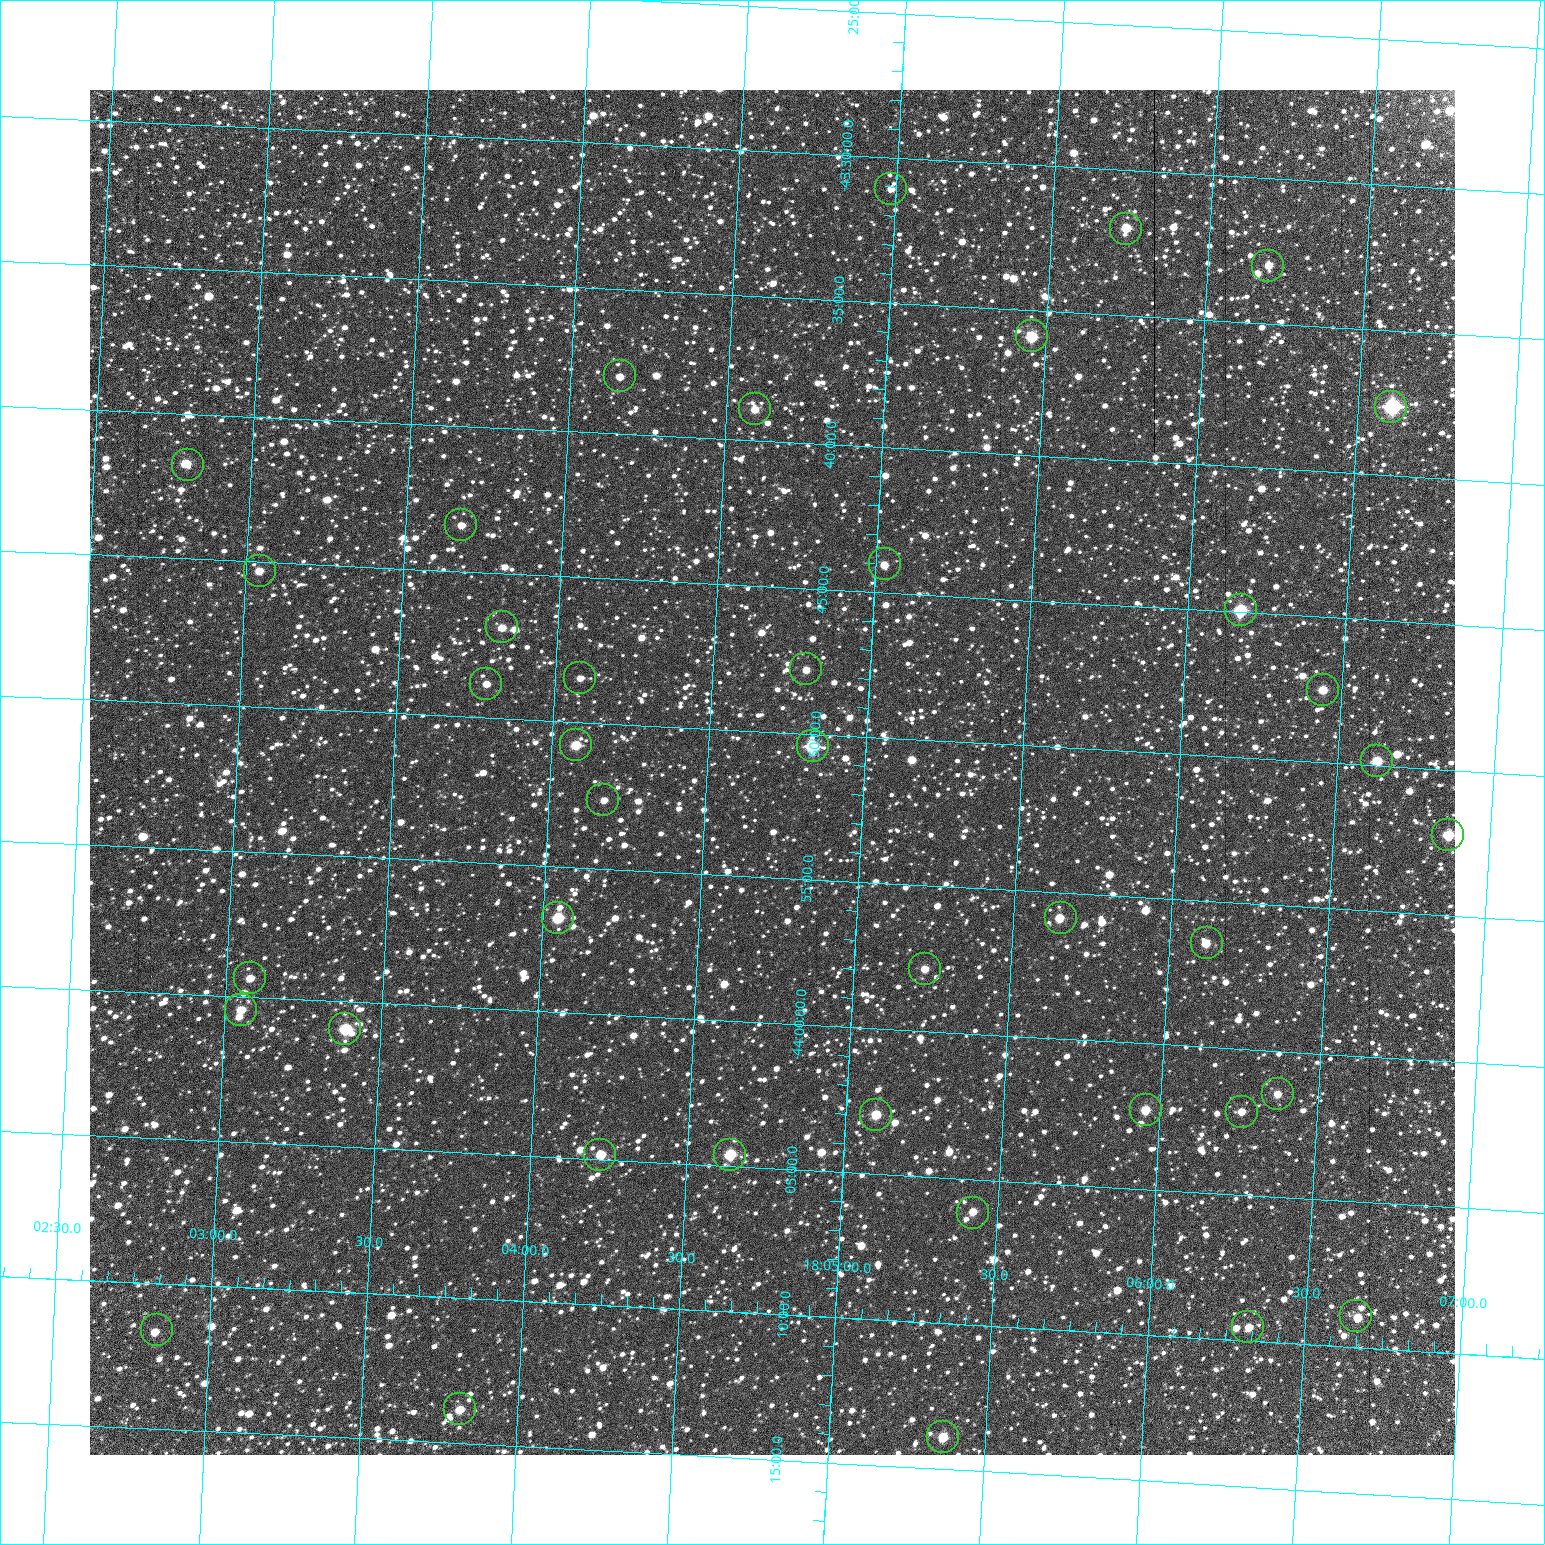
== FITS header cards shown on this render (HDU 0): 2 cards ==
NAXIS1  =                 1365 /fastest changing axis
NAXIS2  =                 1365 /next to fastest changing axis

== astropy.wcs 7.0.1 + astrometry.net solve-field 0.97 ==
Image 1365 x 1365 px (HDU 0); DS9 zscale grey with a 90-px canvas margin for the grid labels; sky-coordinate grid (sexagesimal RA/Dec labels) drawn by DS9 from the SOLVED WCS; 41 Tycho-2 reference stars matched to detected sources circled (green)
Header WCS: RA---TAN-SIP/DEC--TAN-SIP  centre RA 18:04:43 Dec -43:51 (271.18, -43.86 deg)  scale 2.07 arcsec/px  FOV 47.1' x 47.1'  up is -3 deg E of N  parity flipped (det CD > 0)
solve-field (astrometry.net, Tycho-2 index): VERIFIED the header's WCS against the Tycho-2 star catalogue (verified at 3 index scales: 11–41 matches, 0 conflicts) and refined it, rather than solving blind
Solved WCS: RA---TAN-SIP/DEC--TAN-SIP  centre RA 18:04:42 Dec -43:51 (271.18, -43.86 deg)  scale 2.07 arcsec/px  FOV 47.0' x 47.0'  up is -3 deg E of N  parity flipped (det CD > 0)
The solver's refit moves the header's centre by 2 arcsec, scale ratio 0.9995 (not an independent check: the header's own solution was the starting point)
Tycho-2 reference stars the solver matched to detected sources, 41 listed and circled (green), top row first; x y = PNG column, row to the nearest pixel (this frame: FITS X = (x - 90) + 1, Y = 1365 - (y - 90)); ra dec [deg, ICRS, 3 dp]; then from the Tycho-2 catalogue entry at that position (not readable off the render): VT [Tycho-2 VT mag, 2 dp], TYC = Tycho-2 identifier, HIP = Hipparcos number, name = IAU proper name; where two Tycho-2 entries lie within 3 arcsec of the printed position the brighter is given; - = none
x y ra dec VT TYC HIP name
891 189 271.246 -43.518 11.35 7911-1935-1 - -
1126 229 271.434 -43.534 10.46 7911-796-1 - -
1268 266 271.548 -43.551 11.38 7911-529-1 - -
1032 336 271.364 -43.598 9.62 7911-16-1 - -
620 376 271.039 -43.633 11.47 7911-852-1 - -
1391 407 271.652 -43.627 8.19 7911-986-1 88711 -
755 409 271.148 -43.648 11.29 7911-876-1 - -
188 465 270.699 -43.696 10.48 7911-402-1 - -
461 525 270.919 -43.723 11.47 7911-1824-1 - -
885 564 271.258 -43.733 11.06 7911-357-1 - -
260 571 270.761 -43.755 11.30 7911-4877-1 - -
1241 610 271.542 -43.749 9.20 7911-1177-1 - -
502 627 270.956 -43.781 11.10 7911-4620-1 - -
806 669 271.200 -43.796 11.21 7911-4841-1 - -
580 678 271.020 -43.808 11.64 7911-1423-1 - -
486 684 270.945 -43.814 11.51 7911-4168-1 - -
1323 690 271.611 -43.792 10.54 7911-274-1 - -
576 745 271.019 -43.846 10.26 7911-4100-1 - -
813 746 271.208 -43.840 8.70 7911-4342-1 88549 -
1377 761 271.657 -43.831 10.02 7911-188-1 - -
603 800 271.044 -43.877 11.43 7911-4190-1 - -
1448 835 271.716 -43.871 9.80 7911-272-1 - -
558 918 271.012 -43.946 9.62 7911-4800-1 - -
1061 918 271.413 -43.931 10.51 7911-1554-1 - -
1207 943 271.530 -43.941 11.15 7911-1349-1 - -
925 969 271.307 -43.965 11.21 7911-544-1 - -
250 978 270.769 -43.989 11.26 7911-2982-1 - -
241 1010 270.763 -44.008 11.10 7911-3226-1 - -
345 1029 270.847 -44.016 9.43 7911-4791-1 - -
1278 1094 271.593 -44.025 11.23 7911-720-1 - -
1146 1110 271.489 -44.038 10.43 7911-1047-1 - -
1242 1112 271.566 -44.036 11.36 7911-1503-1 - -
876 1115 271.275 -44.050 10.52 7911-2916-1 - -
600 1155 271.056 -44.081 10.30 7911-2712-1 - -
730 1155 271.160 -44.077 9.75 7911-1502-1 - -
973 1213 271.356 -44.102 11.43 7911-1523-1 - -
1356 1316 271.666 -44.149 11.35 7911-1318-1 - -
1248 1327 271.580 -44.159 11.38 7911-679-1 - -
157 1330 270.708 -44.194 11.28 7911-2994-1 - -
460 1409 270.954 -44.230 10.85 7911-2734-1 - -
943 1437 271.341 -44.232 10.44 7911-1082-1 - -